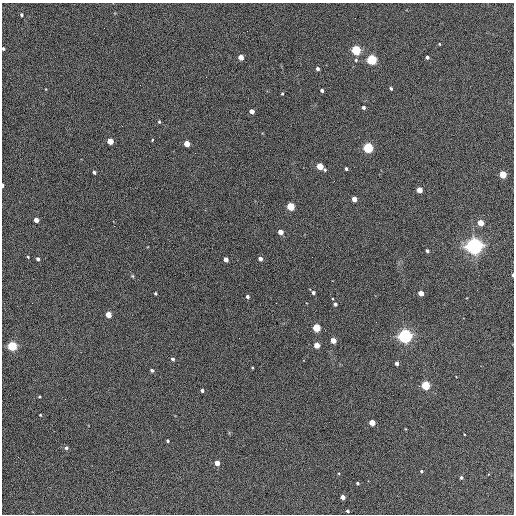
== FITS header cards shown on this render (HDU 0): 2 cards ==
NAXIS1  =                  512 / Axis length
NAXIS2  =                  512 / Axis length

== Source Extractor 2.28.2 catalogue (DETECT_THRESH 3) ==
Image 512 x 512 px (HDU 0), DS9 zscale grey, 1 PNG px = 1 image px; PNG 516 x 516 px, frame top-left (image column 1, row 512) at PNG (2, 3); no overlay
Background 391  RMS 21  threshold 64.4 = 3 sigma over >= 5 px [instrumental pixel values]
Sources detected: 70; all 70 listed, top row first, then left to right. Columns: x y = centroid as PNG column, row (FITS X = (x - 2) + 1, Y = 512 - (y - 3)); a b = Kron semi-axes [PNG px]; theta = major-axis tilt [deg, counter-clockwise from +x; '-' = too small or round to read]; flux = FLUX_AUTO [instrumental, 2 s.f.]
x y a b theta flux
21 15 3 3 - 2.3e+03
439 44 3 3 - 1.2e+03
3 49 3 3 - 2.6e+03
356 50 5 4 - 1.9e+05
241 57 4 4 - 2.0e+04
427 57 3 3 - 3.5e+03
356 60 4 4 - 1.7e+03
372 60 4 4 - 2.4e+05
318 69 4 3 - 4.9e+03
206 77 2 2 - 6.7e+02
391 88 3 3 - 2.7e+03
46 89 4 2 - 9.6e+02
322 90 3 3 - 3.8e+03
282 94 3 3 - 1.6e+03
364 107 3 3 - 3.4e+03
252 111 4 4 - 1.3e+04
159 122 4 3 - 2.1e+03
152 140 3 2 - 1.1e+03
110 141 4 4 - 3.0e+04
187 144 4 4 - 2.6e+04
368 148 5 4 - 2.2e+05
320 166 4 4 - 4.1e+04
346 169 3 3 - 2.9e+03
325 170 4 4 - 2.0e+03
94 172 3 3 - 3.1e+03
503 174 4 4 - 5.0e+04
2 185 4 2 - 4.4e+03
420 190 4 4 - 2.5e+04
354 199 4 4 - 1.8e+04
291 206 4 4 - 8.2e+04
36 220 4 4 - 1.4e+04
481 223 4 4 - 3.2e+04
280 232 4 4 - 1.5e+04
475 246 6 6 - 1.0e+06
427 251 3 3 - 2.8e+03
28 257 3 2 - 1.3e+03
38 259 3 3 - 4.2e+03
226 259 4 4 - 1.1e+04
260 259 4 4 - 6.9e+03
513 275 4 2 - 2.6e+03
132 276 4 4 - 1.5e+03
156 293 3 3 - 2.3e+03
313 293 4 3 - 3.5e+03
421 293 4 4 - 2.0e+04
247 296 3 3 - 4.1e+03
333 299 3 2 - 1.1e+03
335 304 4 3 - 4.4e+03
108 315 4 4 - 2.9e+04
316 328 4 4 - 7.6e+04
405 336 5 5 - 6.8e+05
333 340 4 4 - 2.2e+04
317 345 4 4 - 2.8e+04
12 346 4 4 - 1.8e+05
173 359 4 3 - 3.7e+03
397 363 4 3 - 7.2e+03
252 368 3 2 - 1.3e+03
152 370 4 4 - 3.2e+03
426 385 4 4 - 1.3e+05
202 391 3 3 - 3.7e+03
39 397 3 2 - 1.3e+03
40 415 3 2 - 1.3e+03
372 423 4 4 - 3.2e+04
167 441 3 3 - 2.5e+03
66 448 4 4 - 3.2e+03
217 463 4 4 - 1.9e+04
421 471 3 3 - 1.8e+03
461 477 4 4 - 2.7e+03
357 483 3 3 - 2.4e+03
342 497 4 4 - 9.9e+03
347 511 3 3 - 3.0e+03
At the frame edge (FLAGS 8, measured only in part): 3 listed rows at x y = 3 49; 2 185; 513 275